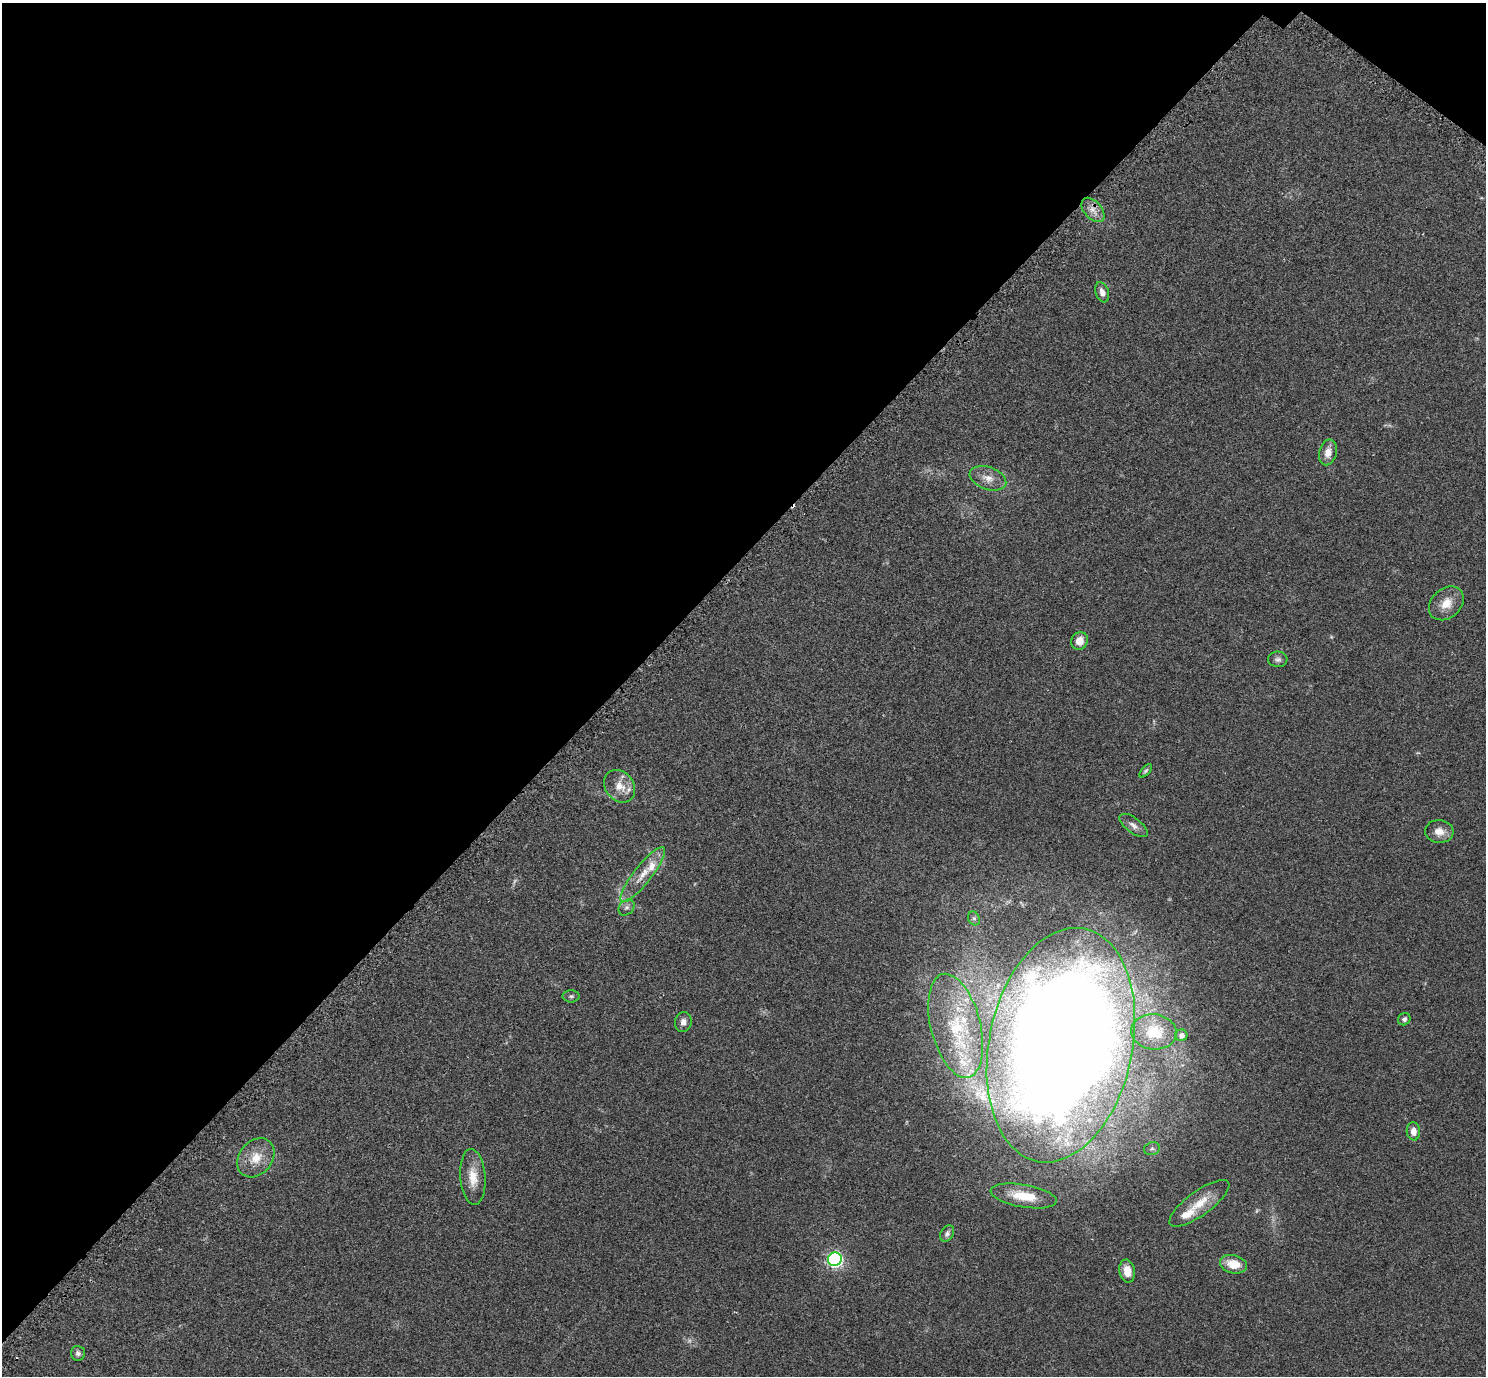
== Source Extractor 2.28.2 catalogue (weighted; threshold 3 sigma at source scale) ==
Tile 2 of 4 x 4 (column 2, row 1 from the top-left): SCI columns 1521-3004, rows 4311-5684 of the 6011 x 6010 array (HDU 1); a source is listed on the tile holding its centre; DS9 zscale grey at full resolution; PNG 1488 x 1378 px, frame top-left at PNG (2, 3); each listed source drawn as its Kron ellipse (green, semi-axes under 4 px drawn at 4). Shown black and unused: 42% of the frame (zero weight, under 2 of 3 exposures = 3% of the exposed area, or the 3 px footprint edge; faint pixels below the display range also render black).
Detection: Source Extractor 2.28.2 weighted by HDU 2 'WHT'; one run over the whole footprint, this tile lists its part. Background 0.0573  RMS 0.0073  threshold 0.033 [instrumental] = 3 sigma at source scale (4.5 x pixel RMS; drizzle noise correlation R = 1.50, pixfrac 1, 0.05/0.05 arcsec/px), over >= 5 px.
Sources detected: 45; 4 too faint to see at this stretch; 1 inside a brighter object's white glare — neither listed nor drawn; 8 inside a brighter listed object's ellipse — not listed separately; the other 32 listed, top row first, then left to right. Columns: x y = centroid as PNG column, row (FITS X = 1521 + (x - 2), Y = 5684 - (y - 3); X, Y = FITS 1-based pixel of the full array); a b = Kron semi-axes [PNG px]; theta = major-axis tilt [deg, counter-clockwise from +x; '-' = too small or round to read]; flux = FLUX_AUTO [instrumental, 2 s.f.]
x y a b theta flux
1093 210 14 9 -49 5.8
1102 292 10 6 -71 4.2
1328 452 13 8 76 6.8
988 478 19 11 -20 8.2
1446 603 19 14 42 11
1079 641 9 8 - 7.7
1278 659 9 7 -2 2.4
1146 771 8 4 48 1.3
620 786 17 14 -51 10
1133 825 16 7 -37 4.3
1439 832 14 11 -4 7.4
643 875 34 9 52 13
627 907 9 7 43 2.4
974 918 7 5 -66 1.6
571 996 8 6 0 1.6
1404 1019 6 6 - 2.2
683 1022 10 8 78 3.8
956 1026 53 25 -76 47
1154 1032 23 17 -6 21
1181 1035 6 6 - 3.6
1061 1045 119 72 78 2200
1413 1131 9 6 -85 5.3
1152 1149 8 6 14 1.8
256 1158 21 16 50 14
473 1177 28 12 -86 13
1024 1196 33 11 -10 21
1199 1203 36 12 36 17
947 1233 9 6 58 2.4
835 1259 7 6 - 190
1233 1264 14 9 -13 13
1127 1271 11 8 -80 8.7
78 1353 7 7 - 2.2